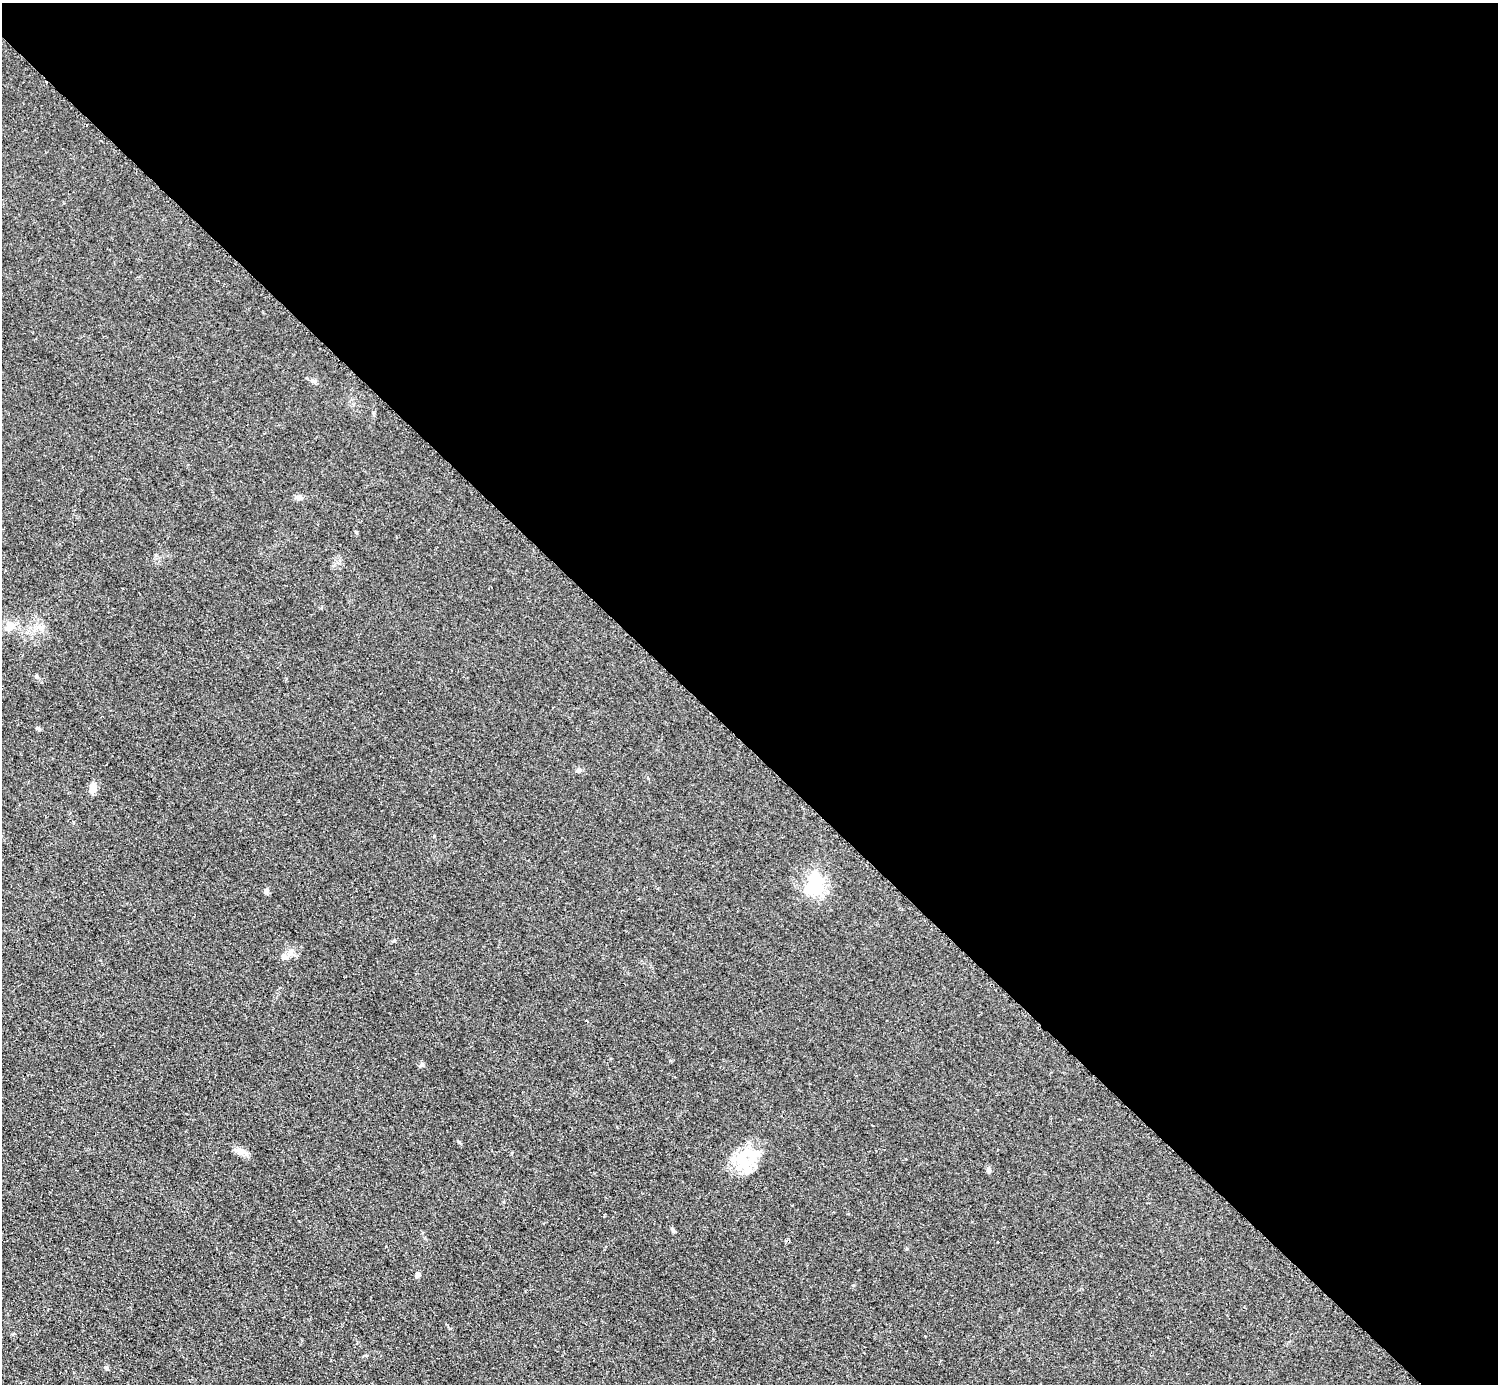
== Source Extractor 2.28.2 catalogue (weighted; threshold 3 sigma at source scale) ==
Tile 8 of 4 x 4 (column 4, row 2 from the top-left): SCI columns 4495-5990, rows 3073-4454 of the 5992 x 5992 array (HDU 1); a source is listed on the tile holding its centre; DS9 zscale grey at full resolution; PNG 1500 x 1386 px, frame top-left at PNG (2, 3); no overlay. Shown black and unused: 54% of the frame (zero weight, under 2 of 3 exposures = <1% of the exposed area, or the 3 px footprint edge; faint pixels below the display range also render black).
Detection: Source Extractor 2.28.2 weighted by HDU 2 'WHT'; one run over the whole footprint, this tile lists its part. Background 0.0555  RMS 0.0074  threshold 0.0333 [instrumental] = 3 sigma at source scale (4.5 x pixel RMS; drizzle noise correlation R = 1.50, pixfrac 1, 0.05/0.05 arcsec/px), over >= 5 px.
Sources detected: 21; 3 inside a brighter object's white glare — not listed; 1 inside a brighter listed object's ellipse — not listed separately; the other 17 listed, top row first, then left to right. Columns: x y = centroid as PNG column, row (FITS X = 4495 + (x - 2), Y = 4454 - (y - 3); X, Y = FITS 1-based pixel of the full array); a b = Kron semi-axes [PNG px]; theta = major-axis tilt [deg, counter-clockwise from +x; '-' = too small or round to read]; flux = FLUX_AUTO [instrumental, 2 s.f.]
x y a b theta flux
313 381 8 6 -8 2.1
300 497 11 6 -7 2.6
10 625 15 10 -41 7.6
37 676 5 5 - 1.1
37 728 6 4 -43 1
579 770 7 6 - 2.2
93 787 13 8 86 5.3
814 882 29 24 -63 31
266 891 7 6 - 1.8
291 952 11 6 74 3.1
422 1065 6 5 - 1.4
239 1151 18 7 -14 4.8
742 1159 32 21 -76 25
989 1171 7 4 -71 1.2
673 1230 7 4 -63 1.3
418 1275 6 5 - 2.2
106 1368 6 4 -40 1.3
Unlisted compact peaks at least as high as the median listed source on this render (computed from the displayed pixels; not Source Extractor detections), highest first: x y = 356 532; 459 1142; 394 941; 434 836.